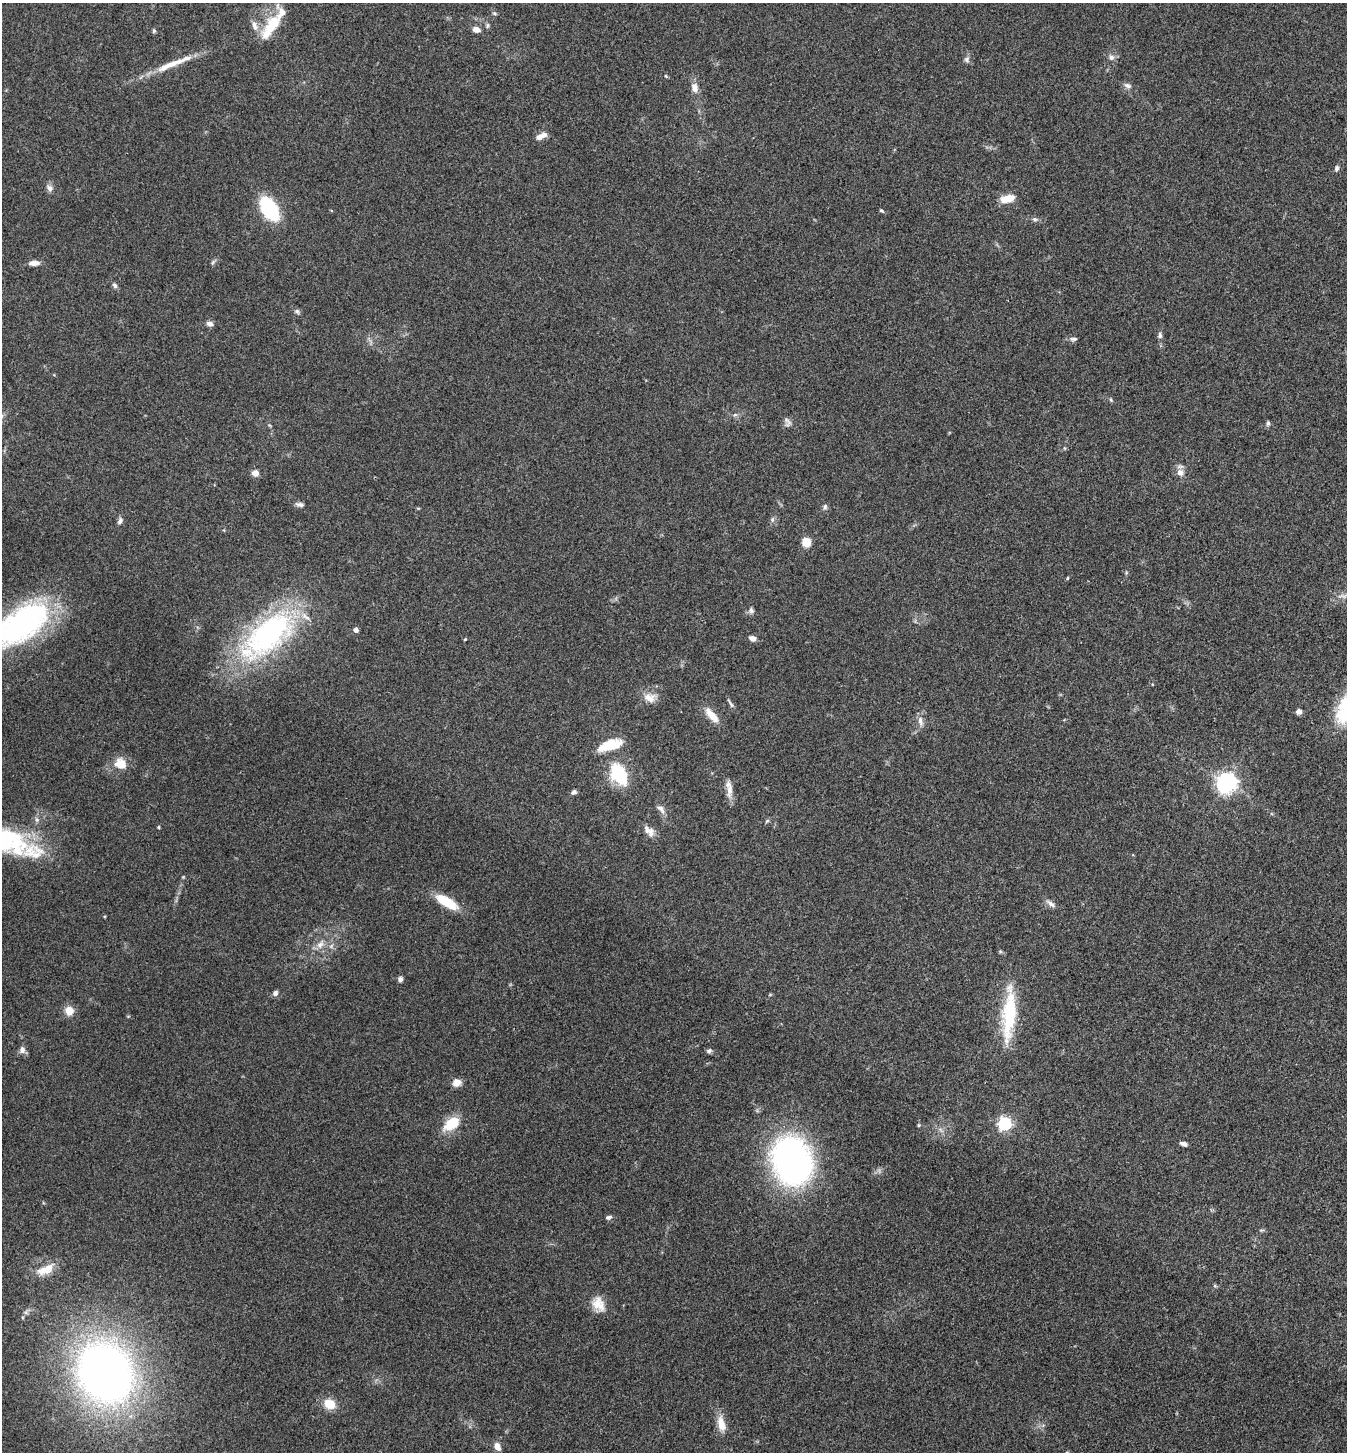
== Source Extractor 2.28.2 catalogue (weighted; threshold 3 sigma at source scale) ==
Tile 6 of 4 x 4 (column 2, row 2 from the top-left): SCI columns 1492-2836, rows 2902-4351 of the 5811 x 5804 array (HDU 1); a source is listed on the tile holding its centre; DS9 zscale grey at full resolution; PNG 1349 x 1454 px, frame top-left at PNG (2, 3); no overlay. Shown black and unused: <1% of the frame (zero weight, under 3 of 4 exposures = <1% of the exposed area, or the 3 px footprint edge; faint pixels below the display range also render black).
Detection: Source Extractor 2.28.2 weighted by HDU 2 'WHT'; one run over the whole footprint, this tile lists its part. Background 0.0798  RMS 0.0056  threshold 0.0251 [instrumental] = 3 sigma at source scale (4.5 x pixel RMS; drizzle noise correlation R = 1.50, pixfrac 1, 0.05/0.05 arcsec/px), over >= 5 px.
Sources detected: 93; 2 inside a brighter object's white glare — not listed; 3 inside a brighter listed object's ellipse — not listed separately; the other 88 listed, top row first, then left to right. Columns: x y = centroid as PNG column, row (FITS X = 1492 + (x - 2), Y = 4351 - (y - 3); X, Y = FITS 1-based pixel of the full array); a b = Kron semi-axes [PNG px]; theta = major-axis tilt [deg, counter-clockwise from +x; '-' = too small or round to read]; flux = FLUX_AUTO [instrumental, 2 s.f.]
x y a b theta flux
494 13 6 4 -42 0.82
255 26 16 8 -70 4.2
272 26 36 13 57 21
487 26 8 5 83 1.1
476 29 7 6 - 4.2
154 31 6 5 - 0.87
1111 57 8 7 - 2.2
967 59 8 7 - 1.7
171 64 47 8 23 14
666 76 5 3 - 0.51
1127 86 11 7 -17 2.2
695 88 12 7 -78 4.5
543 135 8 7 - 3.3
1336 168 8 5 74 1.4
49 188 11 8 -53 2.4
1008 198 18 8 13 8.2
269 209 20 12 -57 49
881 210 6 4 -18 0.68
1035 219 7 5 -20 1.3
213 262 7 4 46 1
34 263 12 6 2 3.7
115 285 7 6 - 1.5
297 311 8 6 -55 1.3
210 324 9 6 -18 2.2
1160 335 8 6 -89 1.6
1073 339 10 5 4 1.5
1111 400 5 4 - 0.7
735 415 6 5 - 1.1
787 422 14 8 -65 2.5
1268 423 7 5 81 1.1
1180 472 9 8 - 3.9
255 473 8 7 - 3.2
300 504 11 5 -10 1.9
825 507 9 5 83 1.4
772 520 8 6 89 1.4
120 521 9 5 61 1.8
806 542 9 8 - 7.5
1067 578 5 3 - 0.48
1343 596 17 6 3 3.2
751 610 8 7 - 1.7
22 622 62 35 34 130
356 630 4 4 - 3.1
267 635 64 30 42 140
752 638 7 5 -18 3.3
465 639 4 3 - 0.55
650 697 18 13 -1 6.3
730 704 14 4 -57 1.4
1299 711 5 5 - 3
712 715 21 8 -50 8.5
920 721 15 6 -79 3.2
610 745 32 12 19 14
120 764 16 14 -27 8.8
619 774 31 20 -59 26
1226 783 7 7 - 320
730 790 23 8 85 4.9
574 792 6 5 - 1.7
661 809 14 7 -51 2.8
37 820 8 4 -59 1.3
767 821 6 5 - 0.88
158 827 4 4 - 0.55
649 831 17 9 -44 4.4
33 852 96 29 -21 42
183 877 4 4 - 0.5
447 902 26 10 -30 18
1051 904 15 6 -36 2.6
320 944 14 9 50 4.7
331 946 7 6 - 1.6
400 979 6 6 - 1.7
275 993 6 6 - 1.9
69 1011 9 9 - 6.6
1009 1014 59 14 85 40
22 1050 9 7 -87 2.7
709 1051 7 6 - 1.3
457 1082 9 8 - 4.9
452 1123 20 12 35 15
1005 1124 6 6 - 110
919 1125 5 4 - 0.67
1183 1144 8 5 -18 2.1
792 1161 39 31 -74 220
609 1217 8 5 18 1.5
1261 1230 8 3 5 0.75
46 1269 26 12 24 10
1215 1286 5 4 - 0.72
598 1304 21 15 -61 8.4
105 1373 51 43 -62 400
329 1404 13 10 -27 9.5
721 1424 20 10 -75 7.3
497 1446 8 7 - 3.9
Isophote crosses this tile's border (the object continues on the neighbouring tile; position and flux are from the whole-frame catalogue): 2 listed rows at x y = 1343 596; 22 622